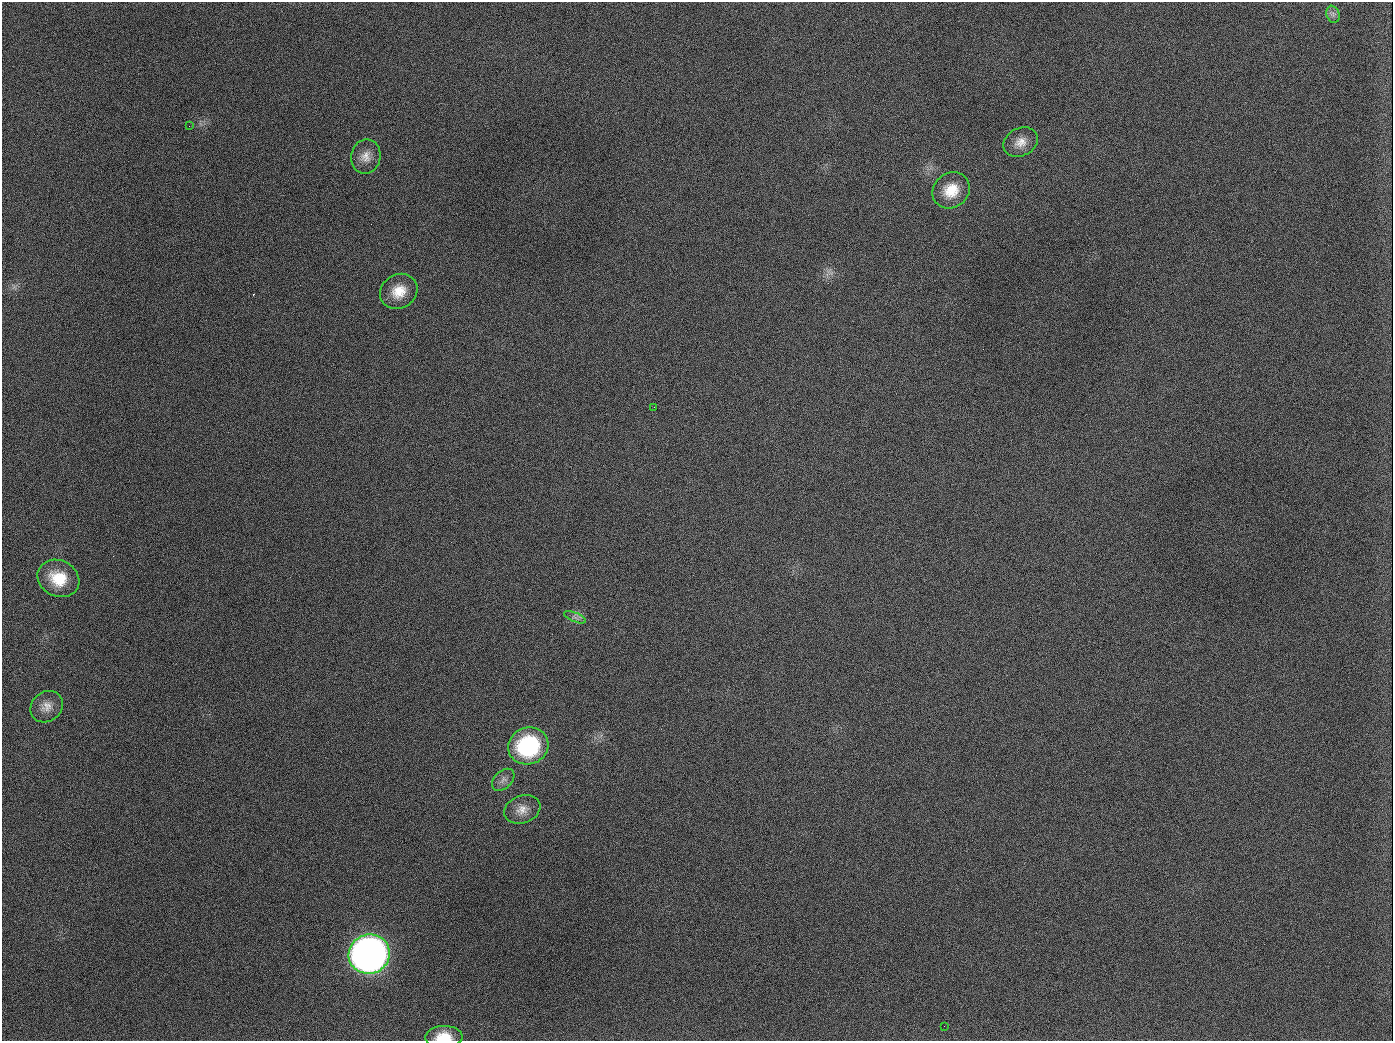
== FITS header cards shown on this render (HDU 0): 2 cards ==
NAXIS1  =                 1391
NAXIS2  =                 1039

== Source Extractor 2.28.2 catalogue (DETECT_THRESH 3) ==
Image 1391 x 1039 px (HDU 0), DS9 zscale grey, 1 PNG px = 1 image px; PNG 1395 x 1043 px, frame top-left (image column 1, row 1039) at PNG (2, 2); each listed source drawn as its Kron ellipse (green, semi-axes under 4 px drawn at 4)
Background 1690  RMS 74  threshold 222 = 3 sigma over >= 5 px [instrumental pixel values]
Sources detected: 16; all 16 listed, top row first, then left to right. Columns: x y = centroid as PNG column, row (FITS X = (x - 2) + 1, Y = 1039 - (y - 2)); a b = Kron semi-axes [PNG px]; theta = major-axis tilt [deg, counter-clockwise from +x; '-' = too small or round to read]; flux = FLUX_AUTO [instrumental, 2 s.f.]
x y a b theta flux
1333 14 9 6 -70 1.9e+04
189 126 2 2 - 7.2e+03
1021 142 18 14 27 6.2e+04
366 157 17 15 79 6.0e+04
951 190 19 17 38 1.2e+05
399 291 19 17 33 1.1e+05
654 407 3 3 - 4.8e+03
58 578 21 18 -27 1.6e+05
575 617 12 4 -22 1.9e+04
47 707 17 14 39 5.5e+04
528 746 20 18 19 5.4e+05
503 780 13 8 44 2.8e+04
522 809 18 13 20 6.0e+04
369 954 21 19 21 3.8e+06
944 1026 2 2 - 4.6e+03
444 1037 19 11 2 1.1e+05
At the frame edge (FLAGS 8, measured only in part): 1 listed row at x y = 444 1037